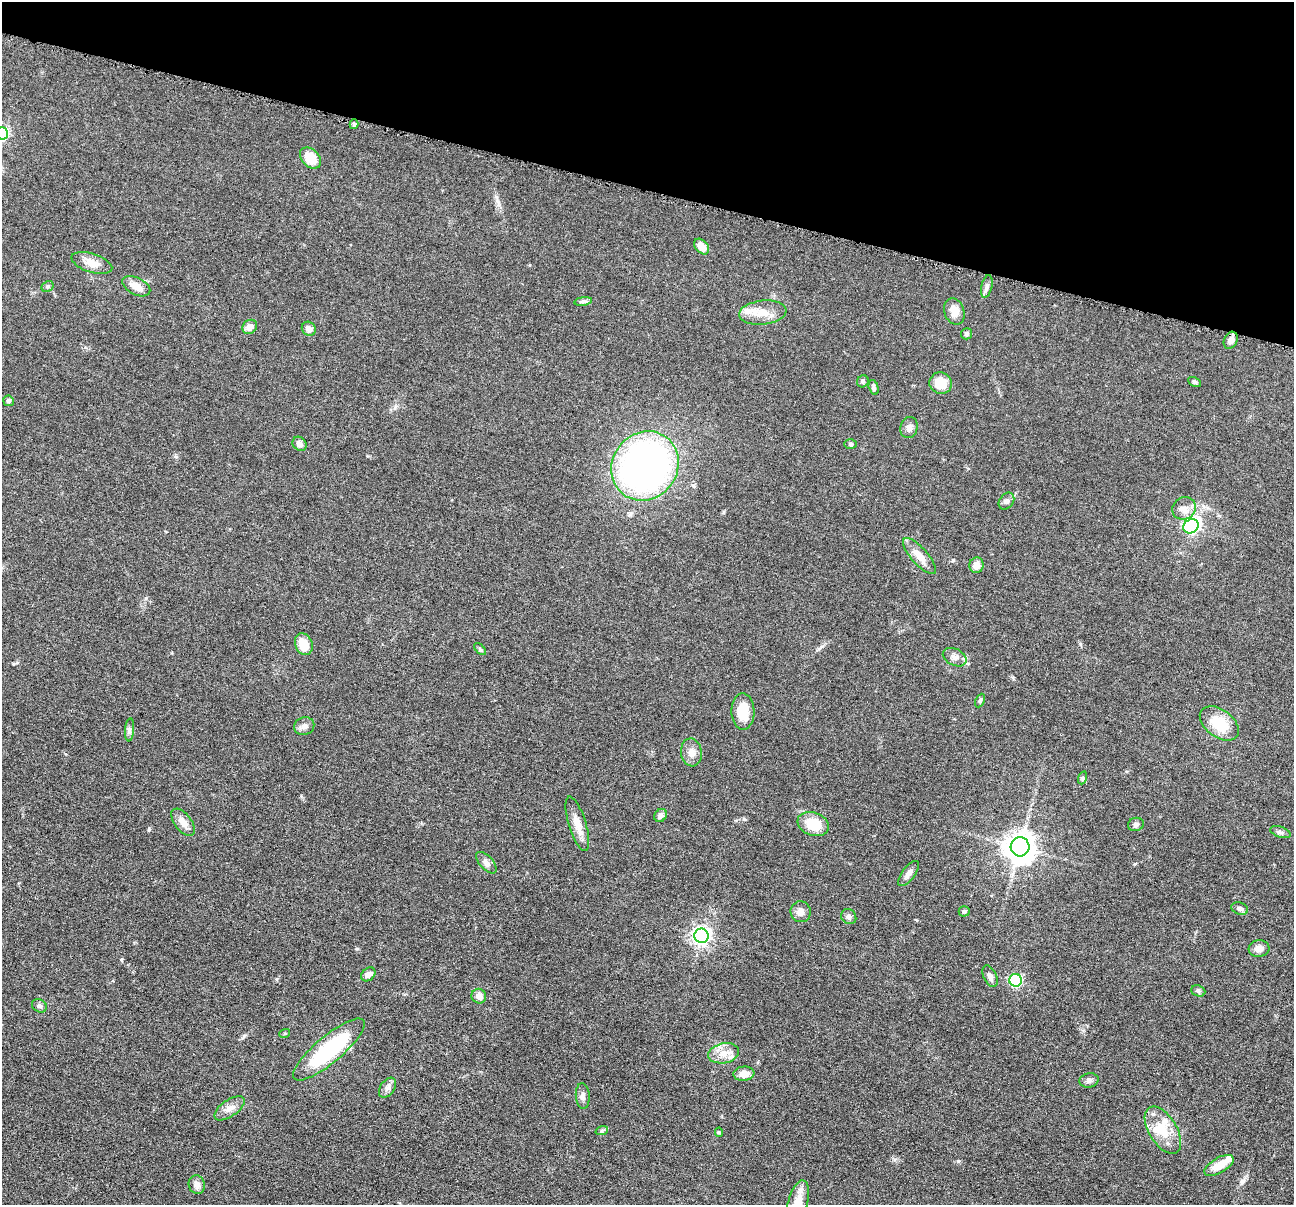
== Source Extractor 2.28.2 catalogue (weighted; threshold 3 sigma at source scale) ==
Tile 2 of 4 x 4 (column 2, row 1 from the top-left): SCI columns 1298-2589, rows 3864-5066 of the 5180 x 5196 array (HDU 1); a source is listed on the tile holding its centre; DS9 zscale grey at full resolution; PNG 1296 x 1207 px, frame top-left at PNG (2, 2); each listed source drawn as its Kron ellipse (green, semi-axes under 4 px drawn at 4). Shown black and unused: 16% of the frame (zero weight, under 4 of 8 exposures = <1% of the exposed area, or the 3 px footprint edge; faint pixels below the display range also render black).
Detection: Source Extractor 2.28.2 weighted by HDU 2 'WHT'; one run over the whole footprint, this tile lists its part. Background 0.0365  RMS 0.0033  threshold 0.0134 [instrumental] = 3 sigma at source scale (4.09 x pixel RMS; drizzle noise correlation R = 1.36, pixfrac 0.8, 0.05/0.05 arcsec/px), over >= 5 px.
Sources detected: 78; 1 inside a brighter object's white glare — neither listed nor drawn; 3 inside a brighter listed object's ellipse — not listed separately; the other 74 listed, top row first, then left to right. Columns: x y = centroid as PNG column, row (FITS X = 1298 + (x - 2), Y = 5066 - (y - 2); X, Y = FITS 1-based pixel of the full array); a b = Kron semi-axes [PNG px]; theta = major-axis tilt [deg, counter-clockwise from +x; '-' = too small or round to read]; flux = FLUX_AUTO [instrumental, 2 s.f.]
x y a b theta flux
354 124 5 4 - 0.58
2 133 6 6 - 47
310 158 12 8 -44 6
701 247 9 6 -49 3
92 263 21 9 -18 3.1
48 286 6 5 - 0.51
136 286 15 8 -27 3.2
987 286 11 5 76 1
583 301 9 4 9 0.66
954 311 13 10 -72 3.2
763 313 24 12 6 4.9
250 327 8 6 40 2.1
309 329 7 6 - 1.8
967 334 5 5 - 0.63
1231 340 9 6 63 1.8
863 381 6 5 - 0.55
1195 382 7 4 -27 0.46
941 383 11 10 - 5.2
874 387 7 5 -75 0.68
8 401 5 5 - 0.63
909 427 10 8 73 1.5
299 444 7 6 - 1.3
850 444 6 5 - 0.54
645 466 36 32 52 130
1006 501 9 7 53 1.1
1184 508 12 11 - 2.3
1191 526 8 7 - 67
919 556 23 8 -48 4
976 565 8 7 - 2.3
304 644 11 8 -68 5.6
480 649 7 4 -45 0.45
955 657 12 8 -27 1.6
980 701 7 4 64 0.49
743 712 18 11 -88 6.5
1219 723 22 14 -37 9.1
304 726 10 8 22 1.5
129 730 11 4 85 0.9
691 752 14 10 -81 2.3
1082 778 6 4 71 0.49
661 815 7 6 - 1.2
183 822 16 8 -53 2.8
577 824 28 8 -73 3.7
813 824 16 11 -20 7.7
1136 824 8 6 15 0.88
1280 832 11 5 -18 0.82
1020 847 9 9 - 400
486 863 13 6 -48 1.4
909 874 15 6 53 1.8
1240 908 8 6 -19 0.98
964 911 5 5 - 0.65
801 912 10 10 - 1.7
849 917 8 7 - 0.86
701 936 7 7 - 120
1259 949 10 8 6 2.3
368 974 8 6 40 1.3
990 976 11 6 -65 1.6
1015 980 6 6 - 37
1198 991 7 5 -22 0.65
479 996 7 7 - 2.1
39 1006 8 6 -32 0.82
285 1033 5 3 - 0.29
329 1049 45 13 40 29
724 1053 16 10 10 3.5
744 1074 10 7 5 2.7
1089 1080 10 7 11 1.2
387 1088 11 7 55 1.3
583 1096 13 7 -86 1.3
229 1108 17 8 35 2.3
602 1130 6 4 19 0.44
1163 1130 26 14 -59 7.3
719 1132 5 4 - 0.46
1219 1165 16 7 30 4.6
197 1185 9 8 - 1.8
797 1204 24 10 74 5.2
Isophote crosses this tile's border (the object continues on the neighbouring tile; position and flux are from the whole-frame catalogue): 2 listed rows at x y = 2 133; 797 1204
Unlisted compact peaks at least as high as the median listed source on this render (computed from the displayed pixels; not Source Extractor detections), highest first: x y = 149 829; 958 1161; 953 560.